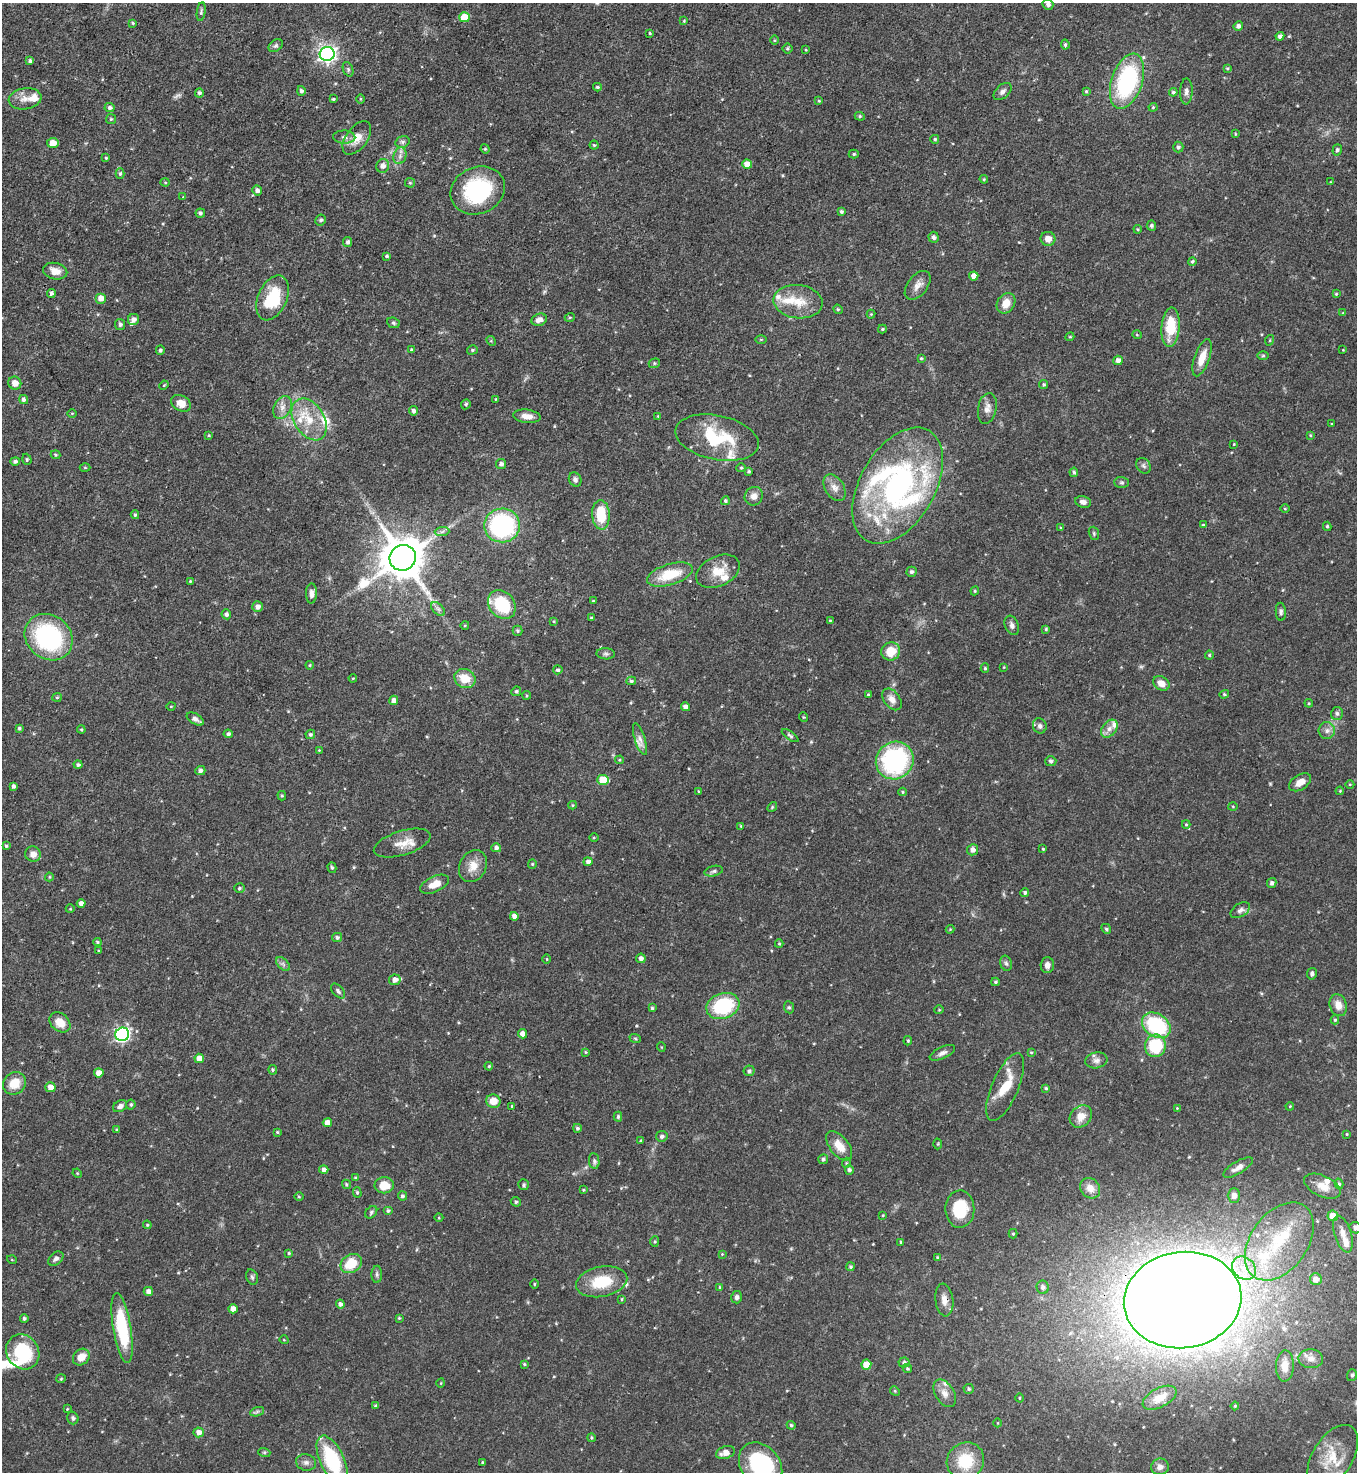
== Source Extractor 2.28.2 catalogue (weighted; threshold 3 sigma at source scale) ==
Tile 11 of 4 x 4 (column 3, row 3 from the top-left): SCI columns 3008-4362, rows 1473-2942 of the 5875 x 5882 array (HDU 1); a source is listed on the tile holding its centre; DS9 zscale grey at full resolution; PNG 1359 x 1474 px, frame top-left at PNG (2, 3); each listed source drawn as its Kron ellipse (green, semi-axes under 4 px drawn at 4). Shown black and unused: <1% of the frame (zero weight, under 3 of 4 exposures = <1% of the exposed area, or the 3 px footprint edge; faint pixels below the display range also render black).
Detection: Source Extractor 2.28.2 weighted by HDU 2 'WHT'; one run over the whole footprint, this tile lists its part. Background 0.0619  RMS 0.0035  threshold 0.0158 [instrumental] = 3 sigma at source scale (4.5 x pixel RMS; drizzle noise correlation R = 1.50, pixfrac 1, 0.05/0.05 arcsec/px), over >= 5 px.
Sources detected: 415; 2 too faint to see at this stretch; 1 inside a brighter object's white glare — neither listed nor drawn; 23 inside a brighter listed object's ellipse — not listed separately; the other 389 listed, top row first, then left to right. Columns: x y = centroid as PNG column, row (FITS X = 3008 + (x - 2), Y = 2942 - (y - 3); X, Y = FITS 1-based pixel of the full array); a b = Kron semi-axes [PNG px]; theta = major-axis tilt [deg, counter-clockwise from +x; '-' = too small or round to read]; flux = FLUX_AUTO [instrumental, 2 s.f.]
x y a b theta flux
1048 4 5 5 - 0.93
201 12 9 4 81 0.62
464 17 5 5 - 6.7
684 21 3 3 - 0.37
133 23 4 3 - 0.46
1238 26 5 4 - 1.3
650 33 3 3 - 0.37
1280 36 4 4 - 1.4
774 40 5 3 - 0.35
1065 45 5 3 - 0.55
276 46 8 5 38 0.79
787 49 5 5 - 0.51
806 50 4 2 - 0.27
327 54 7 7 - 130
30 61 4 4 - 0.88
1227 68 4 3 - 0.39
348 69 7 5 -67 0.71
1127 81 28 15 72 44
597 87 4 3 - 0.55
301 91 5 4 - 0.92
1086 91 4 4 - 0.42
1186 91 13 6 88 1.5
1003 92 10 6 42 1.4
1173 92 4 4 - 0.63
199 93 4 4 - 0.78
25 99 16 10 8 3.3
333 99 3 3 - 0.47
360 99 5 3 - 0.34
819 101 4 4 - 0.36
1153 107 4 4 - 0.41
110 108 5 4 - 0.94
860 116 5 4 - 0.47
111 119 5 5 - 0.47
1235 134 4 2 - 0.3
344 137 11 6 -2 1.5
357 138 19 10 54 4.6
935 139 4 4 - 0.57
402 142 7 5 14 0.93
53 143 6 5 - 4.3
594 145 4 4 - 0.46
1178 147 5 5 - 0.88
485 149 5 4 - 0.44
1337 150 5 4 - 0.85
854 154 5 4 - 0.52
400 156 8 6 71 1.5
106 158 4 4 - 0.38
747 164 5 4 - 3.7
383 166 7 6 - 1.7
120 174 5 4 - 0.63
984 179 4 4 - 0.4
165 182 4 4 - 0.37
1330 182 4 2 - 0.25
410 183 5 4 - 0.44
257 190 5 5 - 1.1
478 190 28 23 24 34
183 197 4 4 - 0.29
841 211 4 3 - 0.62
200 213 5 4 - 0.79
321 220 5 5 - 0.81
1151 226 5 4 - 0.81
1138 229 4 4 - 0.37
933 237 5 5 - 1
1048 239 7 7 - 2.7
348 242 5 4 - 1
387 256 4 3 - 0.51
1192 261 4 4 - 0.53
55 271 12 8 -12 3.6
974 276 4 4 - 2.1
918 285 16 10 51 2.7
51 293 4 4 - 1
1336 294 4 4 - 0.42
101 298 5 5 - 2.8
273 298 24 14 66 17
798 302 24 16 -6 8.5
1006 303 11 8 57 4
838 309 5 4 - 0.43
1343 313 4 4 - 0.35
871 314 4 4 - 0.31
570 317 5 3 - 0.37
133 320 6 5 - 1.6
539 320 8 6 18 1.9
393 323 6 5 - 0.57
120 324 5 5 - 0.89
1171 327 20 9 86 12
882 329 4 3 - 0.48
1137 335 5 3 - 0.3
1070 337 4 4 - 0.39
761 339 5 3 - 0.37
1270 340 5 3 - 0.35
491 341 5 4 - 0.38
160 350 5 4 - 0.71
412 350 4 4 - 0.53
472 350 5 4 - 0.57
1343 350 3 3 - 0.26
1263 356 6 4 1 0.46
921 358 3 3 - 0.46
1202 358 19 7 71 5
1118 360 4 4 - 1.6
654 363 6 4 22 0.53
15 383 6 6 - 2.8
1044 384 5 4 - 0.56
164 385 5 3 - 0.34
23 399 5 4 - 1.1
496 399 4 3 - 0.33
181 403 10 7 -29 4
466 404 5 4 - 0.66
282 407 12 8 62 2.5
987 408 15 9 79 2.4
414 411 4 4 - 1.1
72 413 4 3 - 0.3
527 416 14 6 -7 3
658 416 4 4 - 0.3
309 419 23 15 -58 9.1
1332 424 4 2 - 0.28
209 435 4 3 - 0.31
1310 435 3 3 - 0.32
717 438 42 22 -12 21
1234 444 3 3 - 0.33
55 455 5 4 - 0.52
27 459 6 4 -71 0.49
15 461 5 4 - 0.86
501 464 5 5 - 1.2
1144 466 8 6 -52 0.93
85 467 5 3 - 0.34
741 468 4 4 - 0.45
749 471 4 3 - 0.59
1074 472 5 4 - 0.63
575 479 7 6 - 1.1
1122 482 7 5 -1 0.65
898 486 63 37 60 81
834 488 15 9 -58 2.8
754 496 9 8 - 2.3
725 501 4 4 - 0.59
1083 502 8 6 -16 1.6
1285 509 5 3 - 0.31
135 515 4 3 - 0.57
601 515 15 8 -86 11
502 525 18 17 - 47
1203 525 4 3 - 0.46
1327 526 4 3 - 0.55
1061 528 4 3 - 0.39
442 532 7 4 3 0.93
1094 533 7 5 -71 0.58
403 558 13 12 - 1500
718 571 23 14 25 6.7
911 572 5 5 - 0.92
670 574 24 10 17 11
190 581 4 4 - 0.36
975 591 4 4 - 0.42
311 593 10 5 88 1.7
593 601 3 3 - 0.42
502 605 15 12 -51 17
257 607 5 5 - 1.7
438 609 8 5 -45 1
1281 612 9 5 -86 0.9
226 614 5 4 - 1
591 618 3 3 - 0.33
830 620 3 3 - 0.33
554 621 3 3 - 0.34
465 625 4 3 - 0.26
1012 625 10 6 -68 1.4
1046 629 4 4 - 0.49
518 631 5 5 - 0.61
49 637 25 22 -39 48
891 651 9 9 - 6.2
606 654 9 5 -3 0.89
1209 655 4 4 - 0.38
310 665 4 4 - 0.34
1004 667 4 3 - 0.3
985 668 4 4 - 0.47
558 670 5 4 - 0.75
353 678 4 3 - 0.31
465 678 11 9 -29 6.7
631 681 5 4 - 0.65
1161 683 9 6 -34 3
516 691 5 4 - 0.68
868 694 3 2 - 0.29
1224 694 5 4 - 0.44
527 695 4 3 - 0.37
57 697 5 4 - 0.41
892 699 12 8 -53 2.6
394 700 4 4 - 1.8
1309 703 4 4 - 0.4
171 706 4 3 - 0.27
685 707 4 4 - 2
1337 713 6 6 - 0.88
803 717 5 3 - 0.32
195 719 9 5 -30 1.4
1040 726 7 6 - 1.1
19 728 4 4 - 0.56
1109 729 10 7 51 2.1
81 730 4 3 - 0.41
1327 731 8 8 - 1.6
228 734 4 4 - 0.87
310 734 5 4 - 0.74
790 736 10 4 -36 0.68
640 739 16 5 -73 2
319 750 4 4 - 0.32
619 760 4 4 - 0.35
895 760 19 18 - 50
1051 761 5 5 - 0.92
78 765 4 4 - 0.74
200 771 5 4 - 1
603 780 6 5 - 9.3
1300 782 12 7 32 3.3
1350 784 4 3 - 0.34
13 786 4 3 - 0.91
698 791 4 3 - 0.28
1340 791 4 3 - 0.32
902 792 4 4 - 0.4
282 796 5 4 - 0.49
573 805 4 4 - 0.41
1233 806 5 3 - 0.34
772 807 5 4 - 0.45
1186 824 4 4 - 0.43
741 826 4 4 - 0.38
594 838 5 3 - 0.34
402 843 29 12 17 5.5
6 846 3 3 - 0.52
496 848 5 4 - 1.1
1043 849 4 3 - 0.37
972 850 5 5 - 1.8
33 854 8 7 - 2.9
588 862 4 4 - 1.3
532 864 5 4 - 0.44
473 866 17 13 61 4.8
332 868 5 4 - 0.55
714 871 9 5 14 0.88
49 877 4 4 - 0.38
1272 883 5 4 - 1
434 884 15 7 24 4
239 888 5 5 - 0.67
1025 893 4 4 - 0.76
81 903 4 4 - 1.7
70 909 4 3 - 0.27
1240 910 11 6 32 1.5
514 916 4 4 - 2
950 929 4 4 - 0.36
1106 929 5 4 - 0.59
337 937 5 4 - 0.79
97 942 4 4 - 0.54
779 944 4 4 - 0.41
99 951 3 3 - 0.34
641 958 5 5 - 1.3
547 959 4 3 - 0.3
1006 963 8 5 -72 0.82
283 964 8 5 -45 0.97
1047 965 8 6 87 1.8
1312 974 6 5 - 0.84
395 980 6 5 - 1.8
995 982 4 3 - 0.48
338 991 9 5 -48 0.93
1338 1005 11 8 -71 3.3
723 1006 17 12 19 27
789 1007 6 5 - 0.57
652 1008 4 4 - 0.53
939 1010 5 3 - 0.29
1335 1020 4 4 - 0.57
60 1022 12 8 -40 4.7
1156 1025 15 11 -34 28
122 1034 7 6 - 72
523 1034 5 4 - 2.1
635 1038 6 3 -19 0.38
908 1041 4 4 - 0.46
1155 1046 11 10 - 17
661 1047 5 3 - 0.27
586 1052 4 4 - 0.35
1031 1052 4 3 - 0.36
942 1053 13 6 25 1.5
199 1058 4 4 - 3.2
1096 1060 11 8 10 1.8
489 1066 4 3 - 0.39
273 1070 5 4 - 0.46
749 1071 5 5 - 0.7
99 1073 5 4 - 3.2
14 1083 12 10 41 6.2
50 1087 5 5 - 2.5
1005 1087 36 13 67 10
1046 1088 4 4 - 0.52
493 1101 7 6 - 4.2
131 1104 5 4 - 0.61
120 1106 7 5 31 1.4
512 1106 4 4 - 0.36
1290 1106 4 3 - 0.32
1177 1108 3 3 - 0.3
1081 1116 12 10 45 4.5
618 1117 5 4 - 0.67
327 1123 4 4 - 3.2
577 1128 4 4 - 0.73
117 1130 4 3 - 0.47
277 1132 4 4 - 0.42
1347 1134 3 3 - 0.34
662 1136 6 5 - 0.88
641 1141 3 3 - 0.63
938 1144 5 3 - 0.37
839 1146 17 9 -52 4.9
823 1159 5 5 - 0.82
594 1161 8 5 -82 0.83
846 1163 5 3 - 0.33
1238 1167 17 6 31 2.3
324 1170 5 4 - 1.2
849 1170 5 4 - 0.88
77 1173 5 3 - 0.32
355 1178 4 4 - 0.44
346 1184 5 4 - 0.53
1339 1184 5 4 - 0.68
384 1185 9 8 - 5.7
524 1185 5 5 - 0.65
1322 1186 19 10 -25 4.3
1090 1188 11 9 -47 3.2
583 1190 4 3 - 0.35
357 1192 5 4 - 0.48
402 1196 4 4 - 0.8
1234 1196 7 6 - 1.7
299 1197 5 3 - 0.37
516 1202 5 4 - 0.66
960 1209 19 14 88 16
388 1211 5 4 - 0.76
371 1212 7 5 49 0.66
883 1215 4 3 - 0.32
1333 1216 5 5 - 4.7
439 1218 4 3 - 0.29
147 1225 4 3 - 0.38
1355 1228 6 5 - 1.6
1013 1234 4 4 - 0.48
1343 1234 19 8 -73 3.6
655 1241 5 4 - 0.46
1279 1241 43 28 54 29
901 1242 4 3 - 0.4
289 1253 4 4 - 0.49
722 1254 4 4 - 0.3
937 1257 3 3 - 0.35
56 1259 8 6 41 1.1
12 1260 5 3 - 0.28
351 1263 11 9 32 9.4
851 1267 4 4 - 0.6
1244 1268 13 10 -41 5.4
377 1274 8 5 88 0.86
252 1277 8 5 -74 0.77
1316 1279 6 6 - 2.6
602 1282 26 15 11 13
534 1284 4 3 - 0.34
720 1287 4 4 - 0.51
1043 1287 7 6 - 1.1
148 1291 4 4 - 1.7
737 1297 6 5 - 0.95
622 1299 4 3 - 0.36
944 1300 16 9 -83 2.7
1183 1300 59 48 8 1300
340 1304 4 4 - 1.2
233 1309 4 4 - 2.3
24 1318 4 4 - 0.69
399 1318 3 3 - 0.35
122 1328 35 9 -80 23
284 1340 4 3 - 0.26
23 1352 18 16 -56 23
81 1357 9 7 43 3.9
1311 1359 12 9 -3 2.8
904 1363 5 5 - 0.81
524 1364 4 3 - 0.46
866 1365 5 5 - 5.3
1285 1366 15 9 88 4.2
907 1369 5 4 - 0.49
1352 1375 6 4 72 0.81
61 1379 5 4 - 0.42
441 1383 4 3 - 0.26
969 1389 5 5 - 0.65
895 1391 5 4 - 0.42
945 1393 15 9 -59 2.7
1019 1398 4 3 - 0.31
1160 1398 18 9 27 4.7
375 1406 4 4 - 0.49
1235 1406 4 4 - 0.34
67 1409 4 3 - 0.3
257 1412 7 4 20 0.68
73 1418 6 5 - 0.74
998 1423 4 3 - 0.25
791 1425 4 4 - 0.62
199 1432 5 5 - 2.1
591 1438 4 4 - 0.42
264 1452 6 4 -18 0.47
725 1453 9 6 18 3
1333 1457 35 20 58 11
332 1460 26 12 -65 26
965 1461 19 18 - 14
306 1462 10 8 -14 1.5
482 1462 4 3 - 0.41
761 1465 25 19 -50 34
1160 1467 9 8 - 2.2
Overlapping masked pixels (flux is a lower limit): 3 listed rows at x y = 1127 81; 944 1300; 1183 1300
Isophote crosses this tile's border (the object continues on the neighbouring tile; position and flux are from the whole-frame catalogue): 4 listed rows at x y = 1048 4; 1355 1228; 332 1460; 761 1465